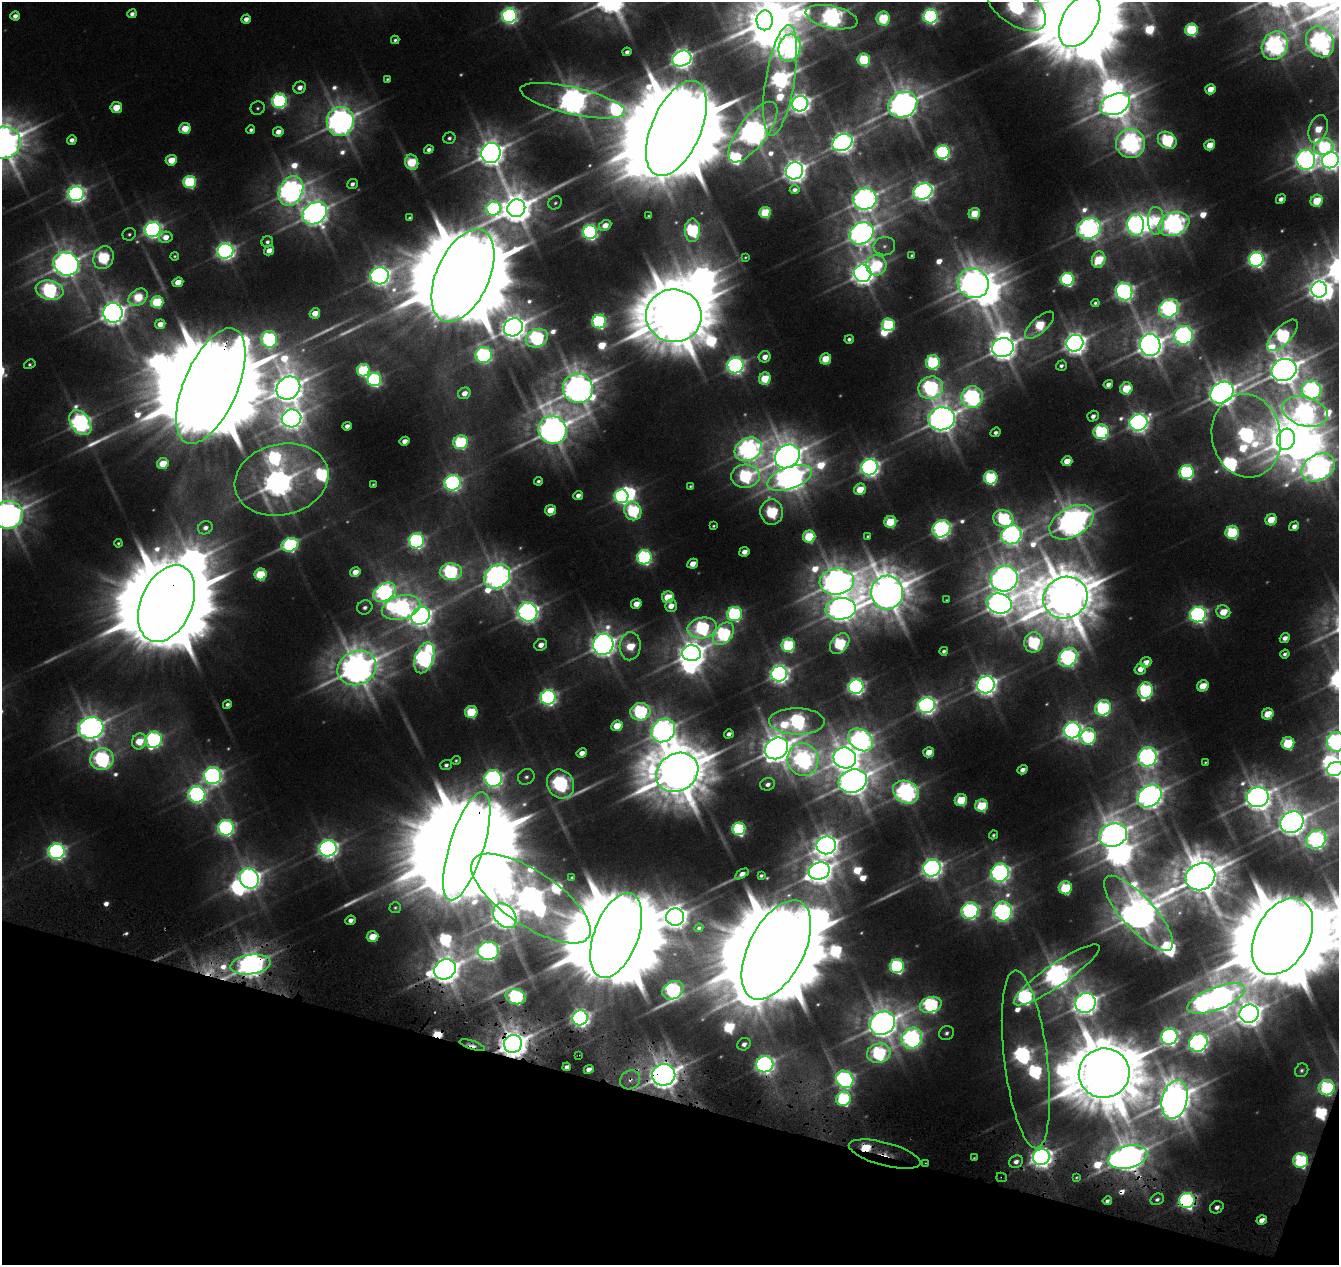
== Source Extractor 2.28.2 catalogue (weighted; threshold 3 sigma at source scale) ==
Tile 15 of 4 x 4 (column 3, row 4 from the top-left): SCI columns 2685-4021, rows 284-1546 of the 5359 x 5555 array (HDU 1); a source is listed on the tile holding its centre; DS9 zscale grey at full resolution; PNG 1341 x 1267 px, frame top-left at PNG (2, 2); each listed source drawn as its Kron ellipse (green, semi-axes under 4 px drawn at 4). Shown black and unused: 14% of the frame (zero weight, under 3 of 6 exposures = <1% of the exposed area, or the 3 px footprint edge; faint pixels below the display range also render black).
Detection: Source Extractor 2.28.2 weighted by HDU 2 'WHT'; one run over the whole footprint, this tile lists its part. Background 0.0186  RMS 0.0027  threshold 0.0111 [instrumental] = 3 sigma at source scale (4.09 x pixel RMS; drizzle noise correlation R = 1.36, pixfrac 0.8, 0.0396/0.0396 arcsec/px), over >= 5 px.
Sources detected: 449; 47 too faint to see at this stretch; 28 inside a brighter object's white glare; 7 cosmic-ray / hot-pixel residue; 1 long thin detection or spike segment (spike, bleed or trail) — neither listed nor drawn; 1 inside a brighter listed object's ellipse — not listed separately; the other 365 listed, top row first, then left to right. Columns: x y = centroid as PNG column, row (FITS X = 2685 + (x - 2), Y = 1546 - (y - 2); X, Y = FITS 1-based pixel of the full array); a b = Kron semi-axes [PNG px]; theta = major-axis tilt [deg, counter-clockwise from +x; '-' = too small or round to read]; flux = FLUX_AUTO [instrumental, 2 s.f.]
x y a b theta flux
1016 6 34 18 -36 250
132 14 5 4 - 2.3
15 16 5 4 - 3
509 16 7 7 - 210
931 16 7 7 - 170
832 17 26 11 -13 390
246 19 5 4 - 3.3
883 19 7 6 - 43
765 20 10 8 88 1100
1080 21 29 17 60 6900
1191 30 6 6 - 57
395 40 4 4 - 0.95
1320 42 16 13 -58 420
1275 45 15 12 62 380
790 48 13 11 76 390
627 52 4 4 - 2.1
682 59 10 7 21 420
864 60 6 6 - 49
387 79 4 3 - 0.68
780 80 56 14 81 280
300 88 6 5 - 3.9
1210 89 5 5 - 8.1
279 101 7 7 - 130
573 101 54 13 -13 880
800 104 8 7 - 390
1115 104 16 10 22 1000
903 105 15 12 27 980
116 107 6 5 - 15
258 108 7 6 - 1.1
340 121 14 13 - 830
185 128 6 5 - 15
676 128 51 24 66 15000
1318 129 14 9 73 15
251 130 4 4 - 1.4
278 132 5 4 - 4.7
753 132 36 14 53 860
449 138 6 5 - 1.4
72 140 5 4 - 2.8
1167 140 10 8 -34 83
842 142 10 8 27 480
2 143 18 16 12 1600
1130 143 14 14 - 390
1210 145 6 5 - 11
1324 147 10 8 20 69
429 150 5 4 - 2
943 152 7 6 - 140
491 153 10 9 - 800
171 160 6 5 - 14
1306 160 10 9 - 410
1330 160 8 8 - 400
412 162 8 6 -68 30
795 171 9 8 - 560
190 182 6 6 - 63
352 184 5 5 - 2.1
795 190 5 4 - 2.1
291 191 15 11 64 570
923 191 10 8 26 360
76 194 8 7 - 280
865 199 12 10 8 590
1281 199 5 4 - 2.6
1317 201 6 5 - 22
555 203 7 6 - 0.98
516 208 9 8 - 1100
494 209 7 7 - 120
765 212 6 5 - 33
315 213 13 10 34 700
974 214 6 5 - 18
648 216 3 3 - 0.51
409 218 4 3 - 0.78
1156 221 14 8 -88 29
1174 224 16 11 21 460
605 225 6 5 - 6.2
1136 225 11 8 90 340
1089 228 12 10 19 470
153 230 8 7 - 260
692 230 11 7 90 96
590 232 7 7 - 180
861 233 13 10 35 640
129 234 7 6 - 1
166 237 7 5 12 5.9
267 242 6 5 - 1.6
884 246 11 9 7 2.2
269 250 5 4 - 5.9
225 251 8 7 - 280
912 255 4 3 - 0.68
175 256 4 4 - 0.62
745 257 4 3 - 0.49
103 258 12 10 64 71
1099 260 8 6 74 28
1256 260 7 7 - 200
66 264 13 11 -27 760
876 265 10 10 - 46
863 273 9 8 - 560
380 276 9 8 - 370
463 276 49 26 66 16000
1067 279 6 6 - 120
178 282 5 4 - 8
973 283 16 14 -28 860
50 290 14 9 -11 160
1319 290 8 8 - 430
1124 292 9 8 - 310
138 297 10 7 33 23
157 302 6 6 - 42
1095 303 4 4 - 0.91
1169 308 11 8 38 250
113 313 10 9 - 660
315 313 5 5 - 8.1
674 316 28 26 -6 5000
599 321 7 7 - 110
160 324 5 5 - 5
888 325 6 6 - 62
1039 325 18 7 42 31
513 327 10 8 39 640
1184 335 10 9 - 260
1283 335 20 8 46 120
537 338 11 8 27 150
269 339 8 7 - 140
849 339 4 4 - 1.5
1075 343 8 8 - 510
1150 345 11 10 - 820
1003 347 11 9 14 780
484 355 8 8 - 160
765 357 6 5 - 4.8
825 359 6 5 - 17
933 362 7 7 - 80
30 364 6 4 32 0.9
735 365 8 8 - 250
1061 366 5 5 - 1.4
363 370 6 6 - 54
1284 370 13 11 21 1200
374 379 7 6 - 130
765 379 6 6 - 24
1108 384 5 4 - 2.6
211 386 62 27 67 22000
288 388 12 11 - 970
578 388 15 14 - 1100
931 388 12 11 - 170
1126 388 6 6 - 23
1311 390 10 9 - 220
464 393 6 5 - 5
1222 393 12 10 34 860
972 397 11 10 - 220
1305 412 23 14 -15 350
1093 416 6 5 - 2.5
291 418 10 9 - 390
942 419 13 11 6 950
1138 422 9 8 - 360
80 423 14 9 -55 330
347 426 5 4 - 3
552 430 14 13 - 1100
995 432 5 4 - 1.6
1101 432 8 7 - 93
1246 436 42 34 -79 240
1286 439 11 8 72 1100
405 441 5 4 - 4.2
461 442 7 7 - 72
748 449 14 11 28 400
787 456 13 11 37 1000
1067 461 5 5 - 8.2
163 464 6 5 - 15
870 467 8 8 - 330
1318 467 18 12 28 560
1187 472 7 7 - 120
745 476 14 11 5 92
790 478 23 11 20 690
991 478 6 6 - 78
282 479 47 35 13 1100
538 481 4 4 - 1.1
453 483 8 7 - 200
373 484 4 3 - 0.52
690 486 4 3 - 0.6
860 489 6 5 - 15
578 495 5 4 - 2.7
621 496 7 7 - 130
550 510 5 5 - 11
633 511 9 8 - 76
772 512 13 11 -86 66
8 515 15 14 - 980
1003 518 10 8 -16 78
1271 520 6 5 - 14
890 522 6 5 - 33
1071 522 24 14 29 1000
713 526 4 3 - 0.62
1294 526 5 4 - 3.1
205 528 7 6 - 2.6
942 529 9 8 - 250
1232 532 6 6 - 61
1011 535 10 9 - 380
868 536 4 4 - 0.79
809 537 6 6 - 38
416 541 7 7 - 170
118 543 4 4 - 0.7
290 545 8 6 22 120
744 552 5 4 - 4.3
644 557 7 7 - 140
693 564 5 5 - 6.6
355 572 5 5 - 6.1
451 572 11 8 2 150
261 574 6 6 - 33
497 576 14 11 38 690
1004 579 14 12 23 790
837 581 17 13 7 920
384 592 12 8 33 270
887 593 17 16 - 1800
668 597 6 5 - 22
1065 598 22 20 27 3400
947 600 4 3 - 0.46
167 604 40 25 66 13000
636 604 5 5 - 6.5
999 604 13 10 -15 660
671 606 6 6 - 5.8
365 607 8 6 28 1.9
401 607 20 11 16 290
841 609 15 10 5 700
528 612 9 9 - 420
1223 612 7 6 - 14
735 614 7 7 - 110
1198 615 8 7 - 230
421 616 10 8 39 450
702 628 15 10 11 110
723 634 13 8 52 110
1285 638 5 4 - 3
1033 642 10 9 - 78
603 644 11 10 - 670
840 644 12 8 50 63
541 645 6 5 - 4.6
788 645 7 6 - 60
630 646 14 10 85 21
944 651 4 4 - 1.3
692 653 9 8 - 730
1285 654 5 4 - 1.3
1068 657 10 8 49 250
424 658 16 9 71 290
1146 662 6 5 - 5.6
357 668 20 16 26 1400
1140 669 6 5 - 5.3
779 674 8 7 - 340
986 685 9 8 - 460
1203 686 6 5 - 13
856 687 7 7 - 220
1145 691 8 7 - 110
548 697 7 7 - 210
227 704 5 4 - 1.6
927 705 8 7 - 300
1103 708 8 7 - 99
471 712 6 6 - 37
640 712 10 8 12 120
1268 714 6 5 - 15
797 721 28 13 -1 180
617 726 6 5 - 12
91 728 12 10 16 710
663 730 13 10 46 550
1072 730 8 7 - 300
729 734 5 4 - 2.4
1088 737 8 7 - 90
154 740 8 8 - 150
861 740 13 10 -36 390
139 741 8 7 - 15
1336 742 10 9 - 220
1288 743 6 6 - 41
777 748 12 10 34 1000
929 752 6 5 - 9.3
582 753 5 4 - 4.5
1147 757 10 9 - 330
845 758 11 10 - 710
102 759 12 11 - 180
456 760 5 4 - 0.73
803 760 16 15 - 280
1205 762 4 3 - 0.37
446 765 6 5 - 1.6
1335 769 8 6 28 230
1022 770 5 4 - 3
677 772 22 18 33 3600
213 776 8 8 - 290
526 777 9 7 34 1.6
493 778 8 8 - 250
853 781 14 11 18 1000
561 784 15 13 -59 210
768 784 7 6 - 2.2
906 792 13 11 -26 390
197 794 8 8 - 220
1150 796 13 10 40 700
1258 797 11 10 - 770
961 800 6 6 - 27
982 806 6 6 - 36
1292 822 12 10 32 830
226 828 8 7 - 200
739 829 6 6 - 87
993 835 4 4 - 0.89
1113 835 14 11 19 870
1316 840 11 9 39 250
826 845 9 9 - 560
467 846 56 17 73 22000
328 848 9 8 - 350
57 851 8 7 - 230
932 868 9 8 - 390
819 871 11 8 18 670
1000 873 9 8 - 310
742 874 7 4 31 2.8
761 875 4 3 - 0.77
572 877 4 3 - 0.57
1200 877 15 13 25 2000
249 878 10 9 - 520
1065 888 6 6 - 43
531 899 69 27 -34 1200
395 908 5 5 - 0.72
970 911 8 8 - 190
1003 912 10 9 - 270
1138 913 48 16 -48 1600
505 916 14 10 -50 650
675 917 9 8 - 570
350 920 5 4 - 2.9
699 928 4 4 - 1
616 935 45 22 69 19000
1282 936 41 26 61 16000
372 937 6 5 - 13
776 950 54 27 63 20000
488 951 11 9 6 320
250 965 20 9 8 700
897 966 7 7 - 110
445 969 11 9 32 890
1057 975 51 11 34 660
673 990 11 8 31 160
516 997 10 7 -14 140
1216 999 30 11 21 880
1085 1003 10 9 - 610
931 1005 11 7 17 150
1249 1014 10 9 - 680
580 1018 8 7 - 290
882 1023 13 11 30 980
946 1033 8 6 25 1.5
1169 1037 8 8 - 250
912 1038 11 9 53 270
1198 1043 10 8 45 300
513 1044 9 8 - 1000
744 1044 7 6 - 2.4
472 1045 13 3 -18 3.4
879 1053 12 9 15 100
578 1055 3 2 - 0.28
1026 1059 89 21 -83 410
765 1064 8 8 - 290
567 1067 4 4 - 2.3
589 1069 5 4 - 3.6
1302 1070 7 6 - 1
1104 1073 25 24 - 6300
664 1075 12 11 - 990
845 1079 9 8 - 230
630 1080 10 9 - 3.2
1327 1088 8 7 - 85
844 1099 7 7 - 84
1175 1100 20 12 76 1500
885 1154 37 11 -15 11
1041 1157 8 8 - 460
1128 1157 20 11 14 1100
974 1158 3 3 - 0.45
1301 1161 7 7 - 89
1016 1162 7 6 - 2.4
925 1163 3 3 - 0.31
1002 1177 5 4 - 0.48
1077 1177 4 3 - 0.52
1157 1199 7 5 27 1.4
1107 1201 5 4 - 1.4
1187 1201 8 7 - 220
1217 1207 7 6 - 2.2
1262 1220 5 4 - 4.1
Overlapping masked pixels (flux is a lower limit): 21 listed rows (the first 20) at x y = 211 386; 167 604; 467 846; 250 965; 445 969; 516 997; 580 1018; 513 1044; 472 1045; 578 1055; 765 1064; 1104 1073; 664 1075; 630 1080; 1327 1088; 885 1154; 1041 1157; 1128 1157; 1301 1161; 1002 1177
Isophote crosses this tile's border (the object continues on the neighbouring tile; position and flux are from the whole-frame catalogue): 16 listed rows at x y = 1016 6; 832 17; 765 20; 1080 21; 1320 42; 780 80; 676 128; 2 143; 1324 147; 1330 160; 1318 467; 8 515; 1336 742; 1335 769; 1316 840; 1282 936
Unlisted compact peaks at least as high as the median listed source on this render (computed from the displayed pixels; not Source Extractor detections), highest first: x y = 1148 28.